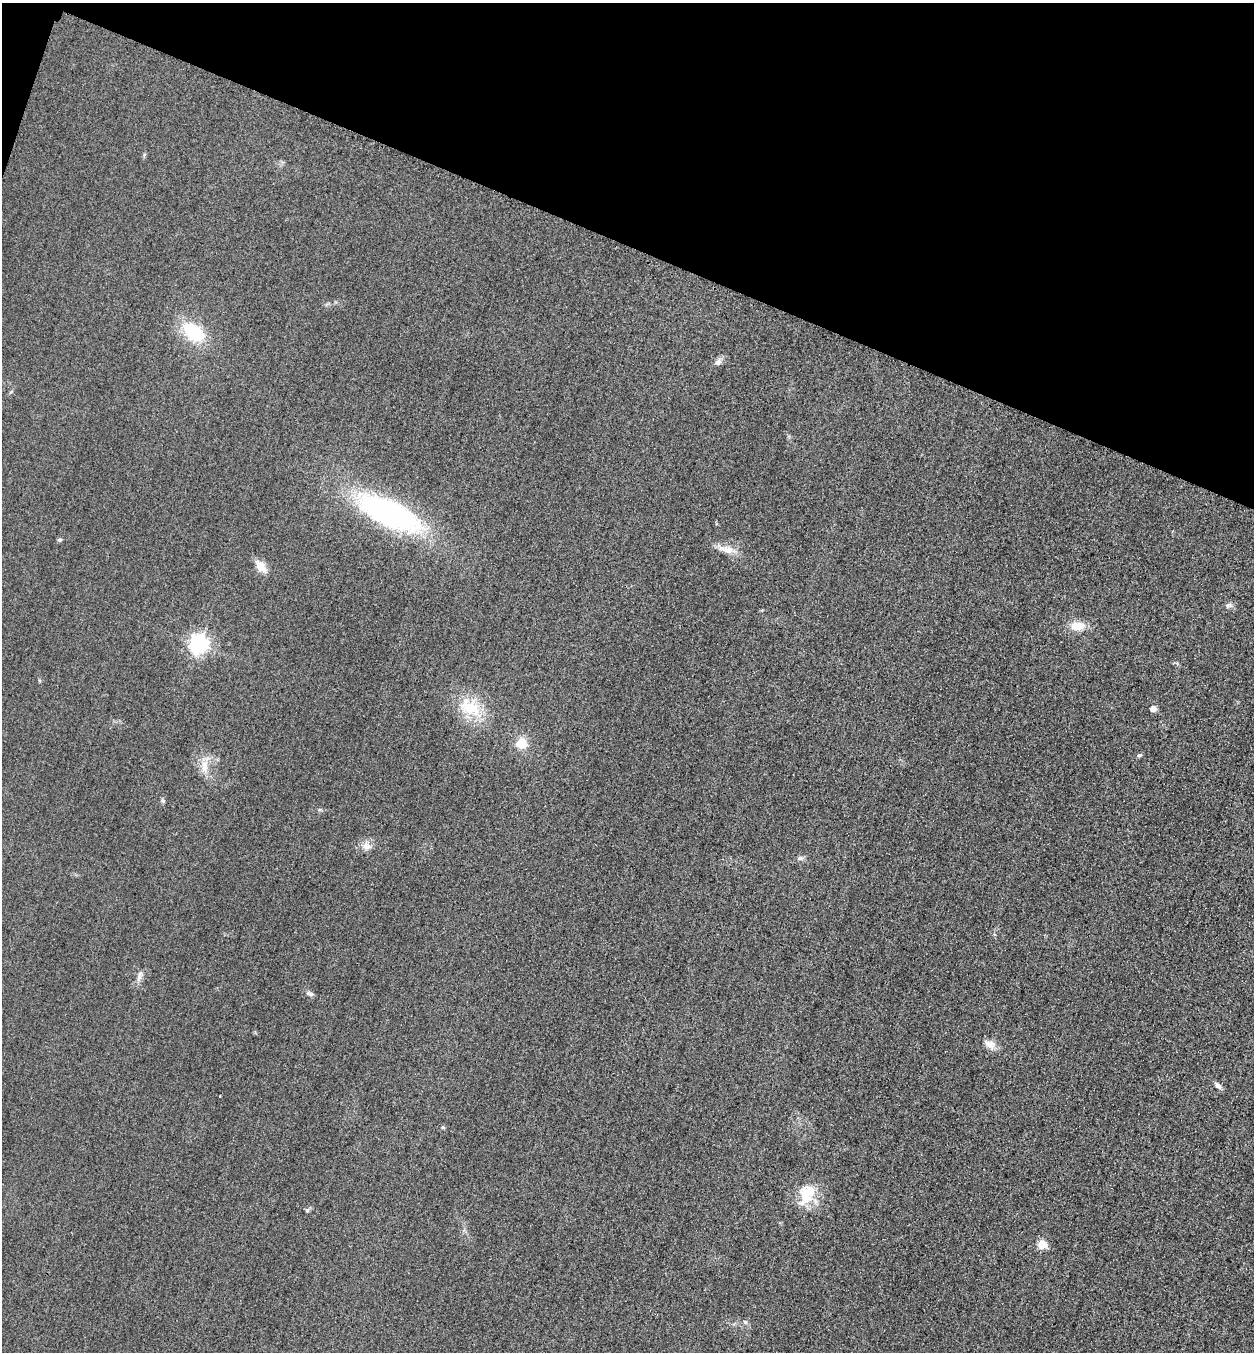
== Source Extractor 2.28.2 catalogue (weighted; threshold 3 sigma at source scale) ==
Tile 2 of 4 x 4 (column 2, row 1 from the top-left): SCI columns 1416-2667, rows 4076-5425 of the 5463 x 5449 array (HDU 1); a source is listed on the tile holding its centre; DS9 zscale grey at full resolution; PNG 1256 x 1354 px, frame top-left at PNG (2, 3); no overlay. Shown black and unused: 18% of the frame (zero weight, under 3 of 4 exposures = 3% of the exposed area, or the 3 px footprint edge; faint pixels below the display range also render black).
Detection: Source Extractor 2.28.2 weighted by HDU 2 'WHT'; one run over the whole footprint, this tile lists its part. Background 0.0756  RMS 0.017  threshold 0.0756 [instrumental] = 3 sigma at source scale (4.5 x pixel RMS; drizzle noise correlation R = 1.50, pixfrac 1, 0.05/0.05 arcsec/px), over >= 5 px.
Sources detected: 24; all 24 listed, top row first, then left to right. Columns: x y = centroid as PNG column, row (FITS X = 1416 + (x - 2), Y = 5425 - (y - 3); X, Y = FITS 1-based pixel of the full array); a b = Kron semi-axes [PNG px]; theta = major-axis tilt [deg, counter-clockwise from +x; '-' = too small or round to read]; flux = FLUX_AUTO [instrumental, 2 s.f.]
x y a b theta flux
193 332 26 16 -37 84
718 362 10 7 47 7.1
389 513 55 21 -25 450
60 539 6 5 - 2.8
726 549 24 10 -13 19
261 566 16 9 -50 19
1229 605 11 6 8 5.3
1077 626 17 10 1 25
199 644 7 7 - 730
470 708 33 19 -28 66
1153 708 5 4 - 15
522 743 12 12 - 25
1139 755 6 5 - 2.9
205 766 19 9 90 19
163 801 6 4 -46 2.5
367 846 13 9 -20 12
800 858 8 5 0 4.9
139 977 15 5 79 6.8
310 994 11 5 -21 4.7
990 1044 16 10 -29 13
1217 1085 11 5 -41 6.1
806 1194 30 19 69 45
307 1210 6 6 - 2.7
1042 1244 5 5 - 51